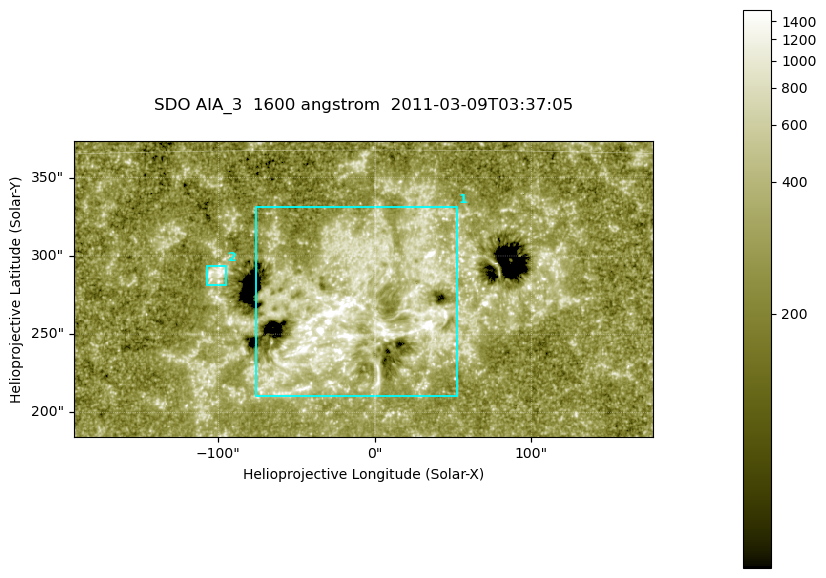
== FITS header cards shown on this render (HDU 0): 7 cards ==
TELESCOP= 'SDO     '           /
INSTRUME= 'AIA_3   '           /
WAVELNTH=                 1600 /
WAVEUNIT= 'angstrom'           /
DATE-OBS= '2011-03-09T03:37:05.126' /
CTYPE1  = 'HPLN-TAN'           /
CTYPE2  = 'HPLT-TAN'           /

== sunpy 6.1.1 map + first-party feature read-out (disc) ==
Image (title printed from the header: SDO AIA_3  1600 angstrom  2011-03-09T03:37:05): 607 x 311 px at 0.609 arcsec/px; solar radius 967 arcsec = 1586 px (partial field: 2.4% of the solar disc is inside the frame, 100% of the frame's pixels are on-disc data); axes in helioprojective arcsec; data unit not stated in the header (colour bar unlabelled)
Pointing: header CRPIX1/2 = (2052.59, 2044.23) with CRVAL1/2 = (0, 0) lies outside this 607 x 311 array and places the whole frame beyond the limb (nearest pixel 1.42 R_sun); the SolarSoft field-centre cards XCEN/YCEN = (-7.482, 278.9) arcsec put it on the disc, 1779 arcsec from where CRPIX/CRVAL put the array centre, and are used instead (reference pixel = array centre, CRVAL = XCEN/YCEN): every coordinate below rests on XCEN/YCEN
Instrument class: DISC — disc imager (sunpy class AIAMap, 1600 A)
Bright regions (active regions / flare kernels): reference = the on-disc median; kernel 5 px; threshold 5 sigma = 431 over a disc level ~258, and >= 1.15x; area >= 188 px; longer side >= 4 px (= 2.4 arcsec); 2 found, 2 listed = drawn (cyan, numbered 1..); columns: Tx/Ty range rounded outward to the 2 arcsec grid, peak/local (2 s.f.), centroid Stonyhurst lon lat
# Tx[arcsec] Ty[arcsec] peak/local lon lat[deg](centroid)
1 -76..54 210..332 17 -1 +9
2 -108..-94 280..294 4.9 -6 +10